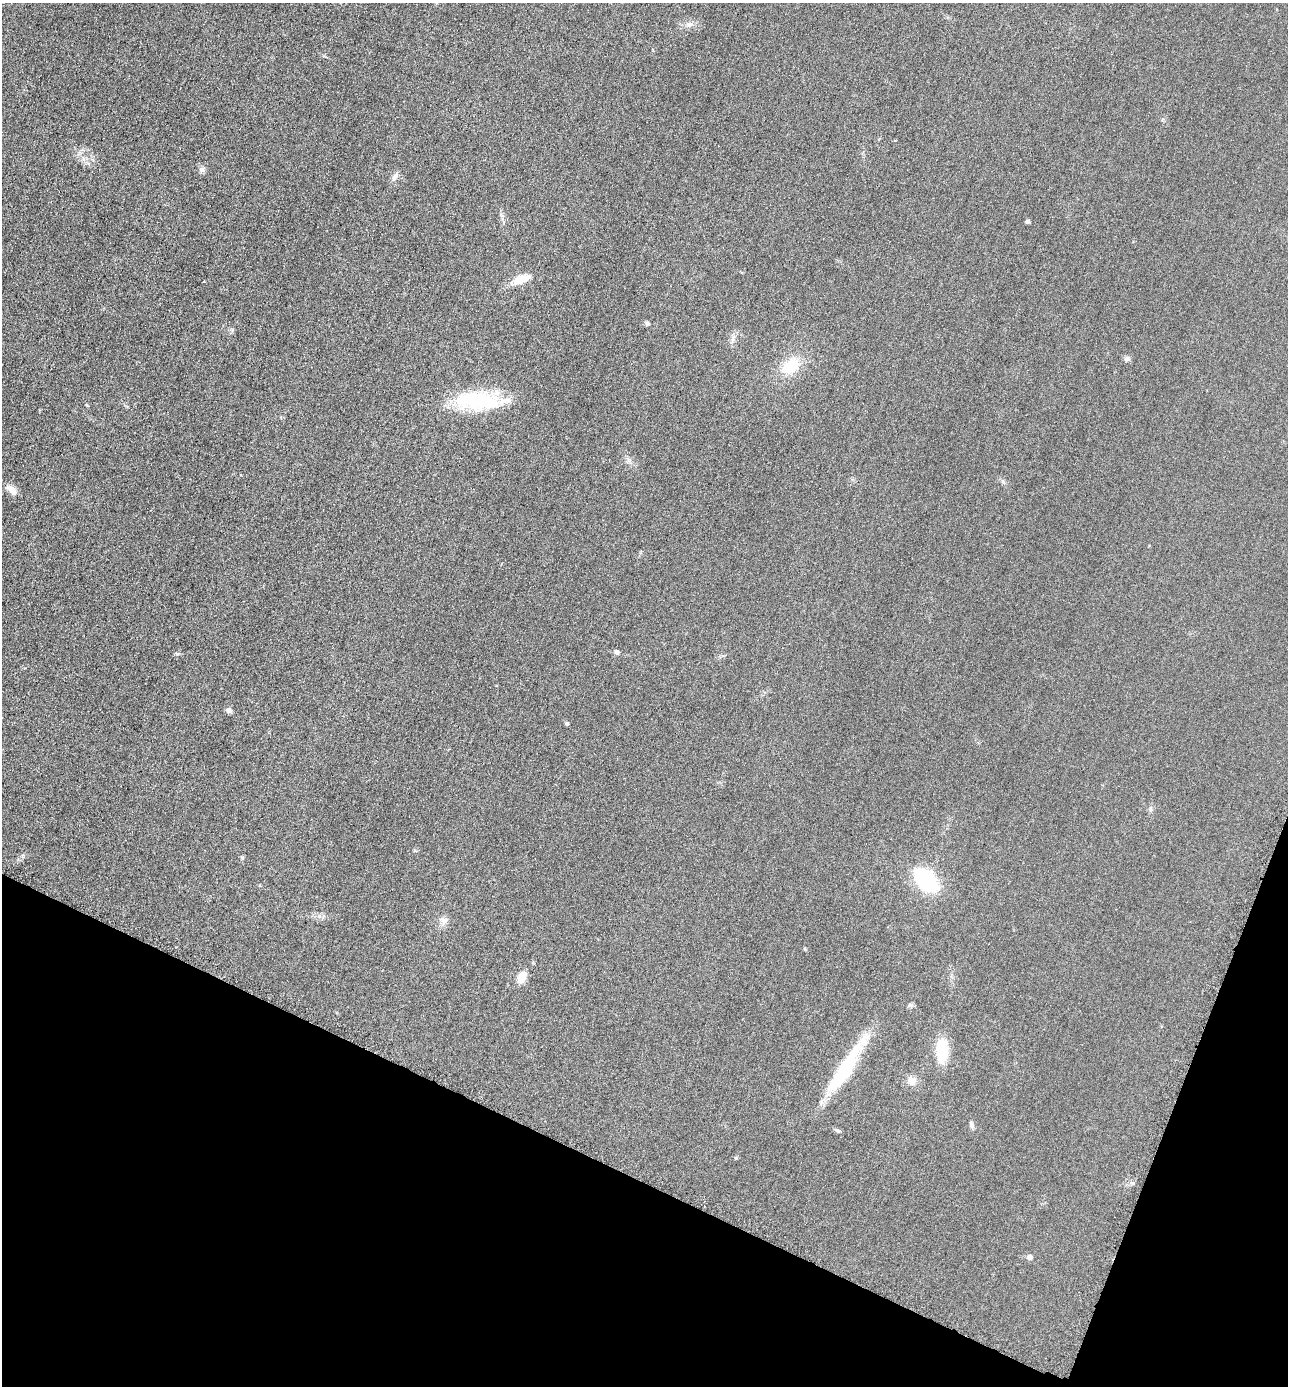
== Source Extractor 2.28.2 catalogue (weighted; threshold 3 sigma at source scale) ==
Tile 15 of 4 x 4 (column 3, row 4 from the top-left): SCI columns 2864-4149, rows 15-1398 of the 5584 x 5572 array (HDU 1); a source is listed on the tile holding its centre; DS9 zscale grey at full resolution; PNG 1290 x 1388 px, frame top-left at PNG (2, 3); no overlay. Shown black and unused: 19% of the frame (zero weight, under 3 of 6 exposures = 2% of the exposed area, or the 3 px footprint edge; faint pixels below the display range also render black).
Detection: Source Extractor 2.28.2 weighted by HDU 2 'WHT'; one run over the whole footprint, this tile lists its part. Background 0.0494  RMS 0.0096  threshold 0.0393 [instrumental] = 3 sigma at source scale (4.09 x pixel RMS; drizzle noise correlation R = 1.36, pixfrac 0.8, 0.05/0.05 arcsec/px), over >= 5 px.
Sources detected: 23; all 23 listed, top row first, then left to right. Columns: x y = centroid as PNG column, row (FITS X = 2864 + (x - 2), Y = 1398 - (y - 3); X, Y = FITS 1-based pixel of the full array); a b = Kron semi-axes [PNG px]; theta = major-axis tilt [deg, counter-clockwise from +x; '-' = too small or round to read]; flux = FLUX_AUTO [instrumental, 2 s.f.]
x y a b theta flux
689 25 8 7 - 3.3
202 170 8 7 - 2.9
394 177 12 6 62 3.2
1028 222 4 4 - 2
522 279 21 10 21 14
647 324 7 5 33 1.5
1127 359 7 6 - 2.3
791 366 20 14 39 25
477 401 55 21 -6 63
11 490 14 7 -42 6.8
617 652 6 5 - 2.1
229 710 7 7 - 2.5
567 724 5 4 - 1.1
242 857 6 4 -19 1
926 880 18 11 -44 110
444 920 12 8 3 4.4
522 977 15 9 66 8.7
942 1050 15 9 89 44
846 1068 72 13 58 61
912 1080 11 11 - 5.8
971 1125 8 6 -89 2.1
838 1130 7 5 -32 1.6
1030 1257 5 5 - 4.4
Unlisted compact peaks at least as high as the median listed source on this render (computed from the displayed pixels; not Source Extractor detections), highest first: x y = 177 654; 736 1158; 232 329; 911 1005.